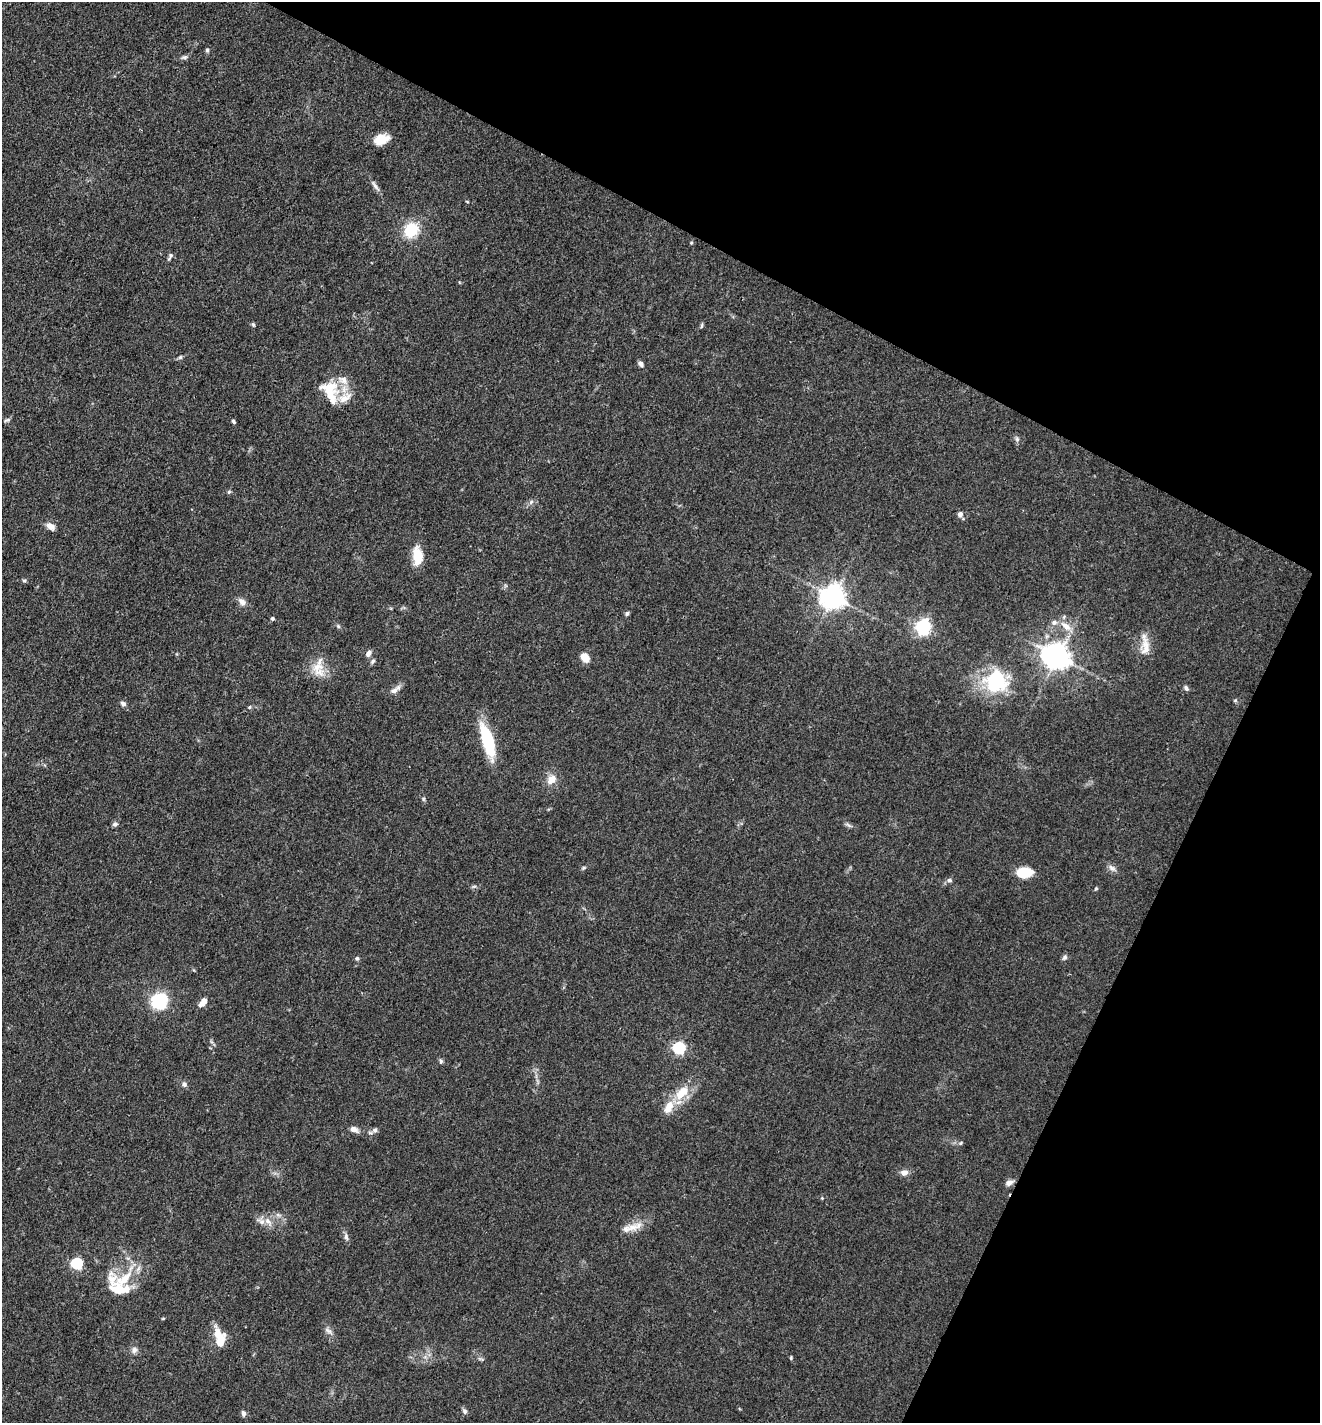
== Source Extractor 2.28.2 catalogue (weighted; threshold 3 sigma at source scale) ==
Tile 8 of 4 x 4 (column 4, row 2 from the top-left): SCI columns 4234-5551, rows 2844-4264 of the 5695 x 5686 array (HDU 1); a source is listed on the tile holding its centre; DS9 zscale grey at full resolution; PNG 1322 x 1425 px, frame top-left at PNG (2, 2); no overlay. Shown black and unused: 26% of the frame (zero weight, under 3 of 4 exposures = <1% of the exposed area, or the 3 px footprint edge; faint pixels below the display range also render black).
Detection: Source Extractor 2.28.2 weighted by HDU 2 'WHT'; one run over the whole footprint, this tile lists its part. Background 0.0839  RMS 0.0064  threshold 0.0286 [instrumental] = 3 sigma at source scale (4.5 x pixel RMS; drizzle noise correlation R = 1.50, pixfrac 1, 0.05/0.05 arcsec/px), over >= 5 px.
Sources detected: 87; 1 inside a brighter object's white glare — not listed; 8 inside a brighter listed object's ellipse — not listed separately; the other 78 listed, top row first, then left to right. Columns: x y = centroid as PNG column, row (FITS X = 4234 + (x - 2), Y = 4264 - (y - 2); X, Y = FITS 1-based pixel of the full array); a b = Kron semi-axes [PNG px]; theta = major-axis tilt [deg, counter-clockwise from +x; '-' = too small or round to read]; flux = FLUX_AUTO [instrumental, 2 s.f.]
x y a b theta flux
207 50 5 5 - 1.1
184 57 9 5 20 1.5
381 139 14 9 21 13
375 186 17 5 -54 2.6
411 230 15 12 51 23
691 243 4 4 - 0.73
170 256 10 5 62 1.5
253 325 5 4 - 0.97
702 326 7 3 80 0.86
180 357 6 5 - 1.1
641 364 6 5 - 2.3
329 389 31 20 -13 19
8 420 8 4 9 1.1
233 421 5 4 - 1.1
1017 439 7 5 -46 1.4
229 492 6 5 - 0.93
531 502 7 4 45 1.4
960 514 7 6 - 2.2
50 526 10 7 -30 4.8
418 556 18 10 -86 15
24 580 6 4 0 0.92
833 597 8 7 - 630
242 602 11 7 -45 3.3
627 613 6 5 - 1.2
272 619 4 3 - 1.4
338 626 6 4 -46 0.95
1066 626 16 8 -39 6.9
923 627 6 6 - 190
1145 645 31 10 -87 8.8
368 653 9 6 58 2.6
585 657 9 7 -52 7.8
1058 657 9 8 - 670
373 661 7 5 42 1.3
318 667 18 13 19 11
996 680 29 21 -40 41
1186 688 7 5 -63 1.5
395 690 16 6 37 3.5
1235 700 5 5 - 0.82
123 704 6 5 - 2.1
249 707 5 4 - 0.76
488 741 40 12 -73 33
551 780 13 10 47 6.5
423 799 6 4 90 0.9
115 824 7 5 12 1.7
848 825 8 4 -37 1.3
583 868 6 4 44 0.84
1112 868 11 7 -40 2.7
1024 873 16 9 4 16
949 880 7 6 - 1.6
474 886 7 4 19 1
1096 889 6 4 30 0.75
1064 957 8 5 40 1.5
357 958 6 5 - 1.2
159 1001 19 18 - 26
203 1002 11 6 51 5.1
679 1048 6 6 - 86
441 1061 7 5 -64 1.2
184 1084 7 6 - 1.9
680 1095 14 13 - 11
669 1107 20 11 62 9.2
353 1129 10 6 -15 3.5
375 1130 7 6 - 2
961 1143 6 3 70 0.72
904 1173 9 7 9 3.5
1009 1183 9 6 20 3.1
822 1198 4 4 - 0.52
278 1215 7 4 -19 1.4
268 1221 13 7 -54 4
632 1227 28 9 18 7.9
346 1237 11 5 -80 2
77 1264 5 5 - 68
125 1278 30 13 38 18
328 1331 14 5 -38 2.5
220 1338 24 10 -77 15
134 1350 9 8 - 2.5
791 1358 5 3 - 0.67
464 1411 8 6 -62 1.6
243 1413 8 5 -83 2.1